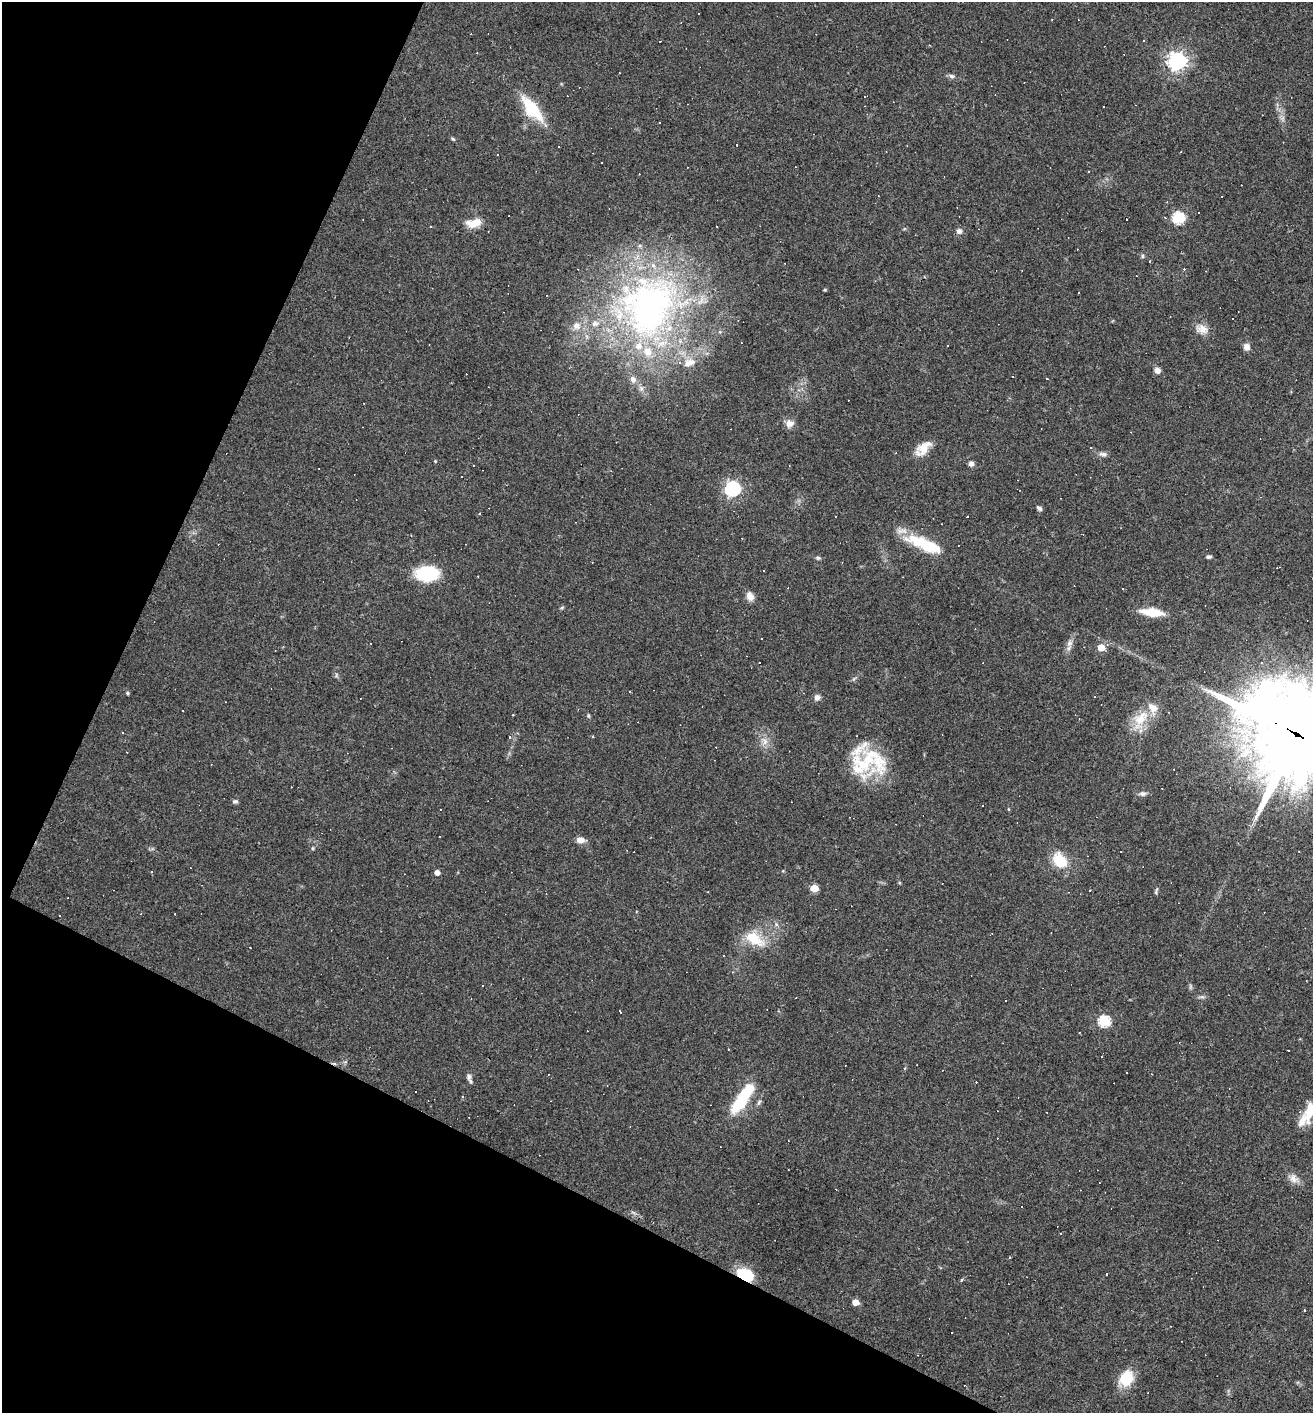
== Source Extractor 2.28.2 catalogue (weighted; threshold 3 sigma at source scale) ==
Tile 9 of 4 x 4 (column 1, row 3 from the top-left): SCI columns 139-1449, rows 1412-2822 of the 5654 x 5643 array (HDU 1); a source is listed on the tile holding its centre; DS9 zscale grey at full resolution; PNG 1315 x 1415 px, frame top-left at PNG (2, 2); no overlay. Shown black and unused: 24% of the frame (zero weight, under 3 of 4 exposures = <1% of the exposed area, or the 3 px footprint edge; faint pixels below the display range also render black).
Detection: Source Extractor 2.28.2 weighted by HDU 2 'WHT'; one run over the whole footprint, this tile lists its part. Background 0.0483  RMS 0.0047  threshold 0.0211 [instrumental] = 3 sigma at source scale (4.5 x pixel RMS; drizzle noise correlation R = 1.50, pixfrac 1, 0.05/0.05 arcsec/px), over >= 5 px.
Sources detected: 167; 76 cosmic-ray / hot-pixel residue — not listed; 13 inside a brighter listed object's ellipse — not listed separately; the other 78 listed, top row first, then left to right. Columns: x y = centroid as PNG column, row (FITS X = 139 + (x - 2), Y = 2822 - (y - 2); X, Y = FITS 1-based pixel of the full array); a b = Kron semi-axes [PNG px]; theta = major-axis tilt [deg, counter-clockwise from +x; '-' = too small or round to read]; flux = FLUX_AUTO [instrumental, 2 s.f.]
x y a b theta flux
698 14 3 2 - 0.49
1144 41 3 3 - 0.65
1177 61 7 7 - 210
619 73 2 2 - 0.39
952 76 8 6 -33 1.2
1103 106 3 3 - 0.75
532 109 29 12 -51 22
453 139 6 4 -44 0.64
1088 171 3 3 - 1.7
1178 218 6 6 - 44
474 223 18 9 9 6.4
959 231 7 7 - 1.7
1142 256 6 4 -90 0.69
825 290 4 3 - 0.54
650 308 87 64 75 200
577 326 11 11 - 3.9
1202 329 16 12 -17 4.3
947 346 3 3 - 1
1247 347 6 6 - 3.2
1157 370 6 5 - 3
364 403 2 2 - 0.39
789 423 11 9 4 3.1
923 448 20 12 44 7.1
1103 454 12 5 -8 1.6
435 461 3 3 - 0.4
971 464 6 6 - 1.8
462 476 3 2 - 0.41
732 489 6 6 - 120
1039 508 7 4 -38 1.2
929 546 47 15 -21 19
1209 557 6 4 5 0.93
818 558 6 5 - 0.77
427 573 19 12 1 28
1123 589 3 2 - 0.39
750 596 12 8 -67 2.8
562 607 6 4 20 0.57
1152 612 20 7 -7 13
761 638 3 3 - 3.1
1069 643 9 6 41 2
1101 647 5 5 - 9
127 693 5 4 - 0.64
817 697 7 6 - 2.1
513 715 2 2 - 0.44
588 716 6 4 -83 0.63
1141 718 26 15 46 11
1296 733 36 28 -33 8300
765 741 10 7 -66 2.8
126 752 2 2 - 0.27
878 762 39 22 -71 19
858 769 37 12 -23 12
1142 793 10 6 0 1.5
235 801 8 5 0 0.87
440 837 3 2 - 0.32
580 840 9 7 -4 3
1060 860 20 14 -54 12
151 872 3 3 - 0.48
437 872 5 4 - 2.6
899 883 5 3 - 0.5
814 888 5 5 - 13
1089 890 3 3 - 0.86
1156 893 7 4 73 0.67
755 939 28 14 -32 12
250 947 2 2 - 0.25
620 1012 4 2 - 0.63
1104 1021 6 6 - 41
1288 1050 3 2 - 0.29
335 1063 4 3 - 1.2
469 1077 10 6 -84 1.6
415 1092 3 3 - 6.4
463 1097 4 3 - 0.62
742 1098 41 12 57 22
759 1102 9 4 55 1
1307 1114 33 11 63 11
1293 1179 13 10 -43 3.3
1009 1258 3 2 - 0.6
745 1275 17 9 -26 20
855 1302 5 4 - 6.7
1126 1378 18 14 62 13
Overlapping masked pixels (flux is a lower limit): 3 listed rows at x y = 1296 733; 335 1063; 745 1275
Isophote crosses this tile's border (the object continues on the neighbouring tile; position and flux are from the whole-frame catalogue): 2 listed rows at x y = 1296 733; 1307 1114